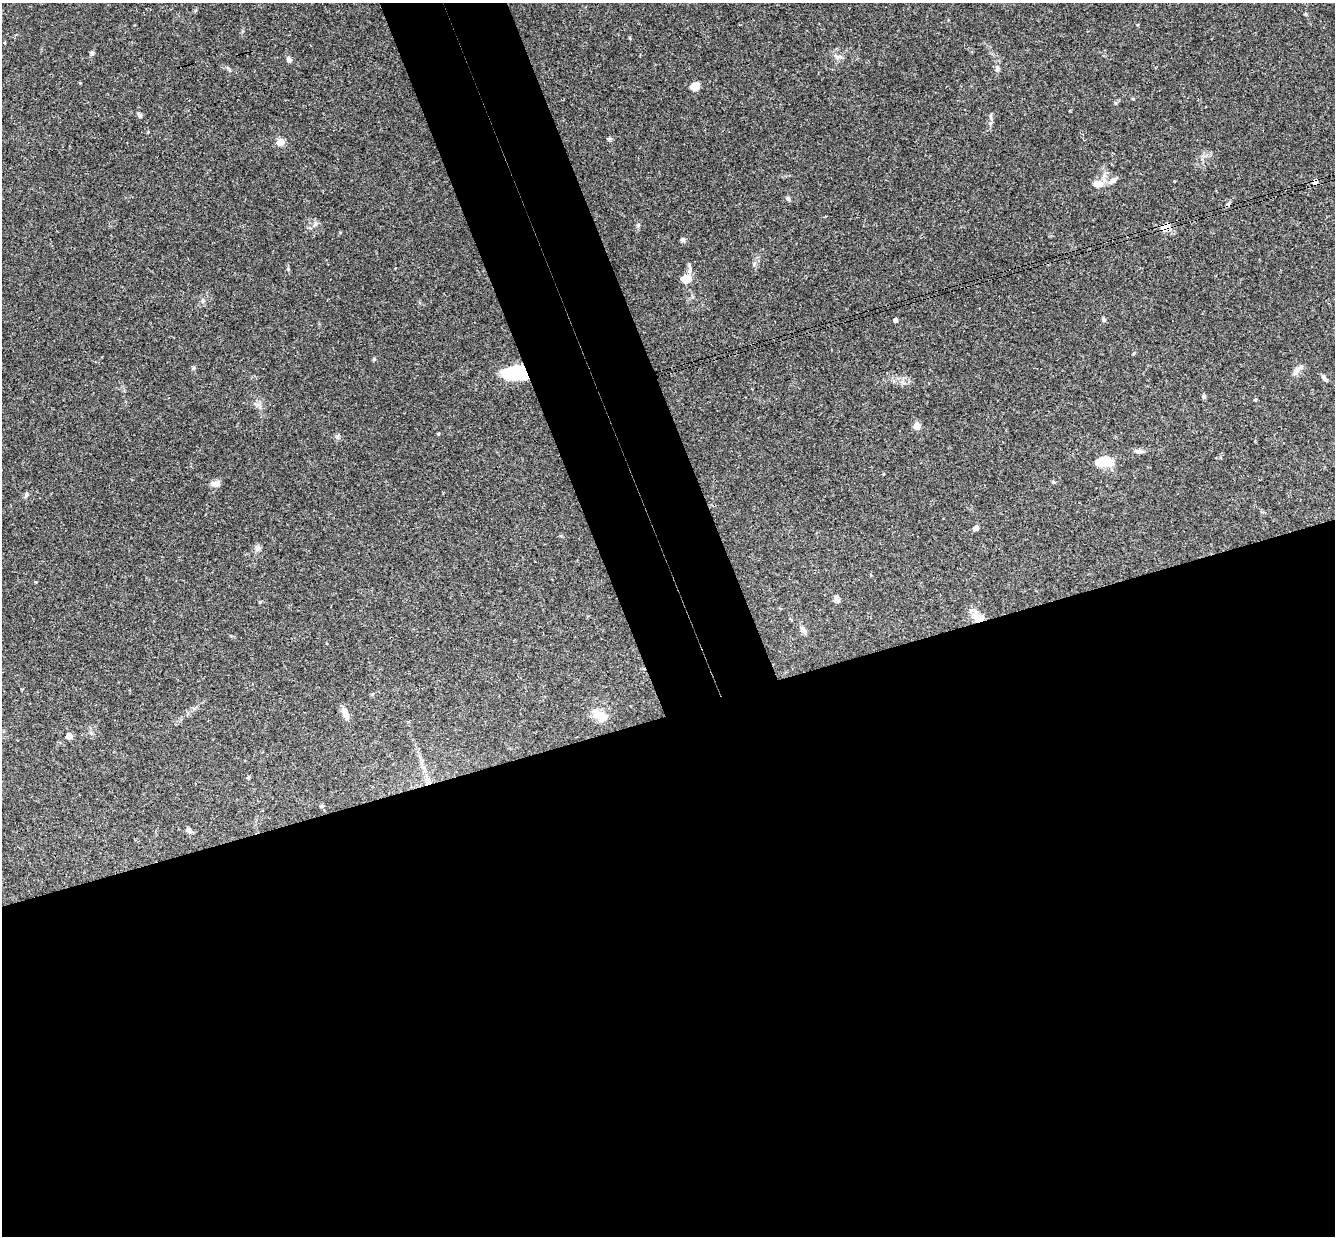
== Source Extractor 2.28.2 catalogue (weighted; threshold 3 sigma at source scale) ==
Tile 15 of 4 x 4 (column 3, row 4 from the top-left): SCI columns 2726-4058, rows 295-1528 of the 5448 x 5402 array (HDU 1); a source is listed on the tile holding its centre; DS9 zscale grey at full resolution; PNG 1337 x 1238 px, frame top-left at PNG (2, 3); no overlay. Shown black and unused: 48% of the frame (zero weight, under 3 of 4 exposures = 6% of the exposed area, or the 3 px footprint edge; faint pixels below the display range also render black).
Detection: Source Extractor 2.28.2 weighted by HDU 2 'WHT'; one run over the whole footprint, this tile lists its part. Background 0.0769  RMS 0.0033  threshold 0.0149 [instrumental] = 3 sigma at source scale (4.5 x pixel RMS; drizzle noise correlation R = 1.50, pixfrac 1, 0.05/0.05 arcsec/px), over >= 5 px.
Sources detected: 53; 1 inside a brighter object's white glare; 1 cosmic-ray / hot-pixel residue — not listed; the other 51 listed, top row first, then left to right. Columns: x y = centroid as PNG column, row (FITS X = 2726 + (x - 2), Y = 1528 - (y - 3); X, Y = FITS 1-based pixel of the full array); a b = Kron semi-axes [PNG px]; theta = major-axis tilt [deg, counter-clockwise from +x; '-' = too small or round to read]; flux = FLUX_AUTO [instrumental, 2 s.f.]
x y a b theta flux
92 53 6 5 - 0.65
839 57 12 5 -1 1.1
289 59 8 6 -67 0.86
997 69 7 6 - 1
80 83 4 3 - 0.22
694 86 11 9 32 2.5
140 115 6 5 - 0.63
991 116 7 4 -72 0.53
990 123 6 5 - 0.67
148 132 4 4 - 0.23
609 139 7 4 11 0.49
280 142 5 5 - 8.1
1112 181 13 6 29 1.7
1315 182 5 4 - 3
1097 184 14 8 5 3
788 198 6 6 - 0.68
638 225 6 4 46 0.45
1164 228 12 10 -42 2.3
682 240 6 5 - 0.64
690 268 16 4 -88 1.1
686 279 9 7 -2 4.5
202 300 7 4 -71 0.56
895 320 4 4 - 1.3
1104 320 6 5 - 0.54
1134 353 6 3 71 0.3
374 359 4 4 - 0.48
194 368 6 4 71 0.42
1297 370 18 6 50 1.8
516 373 23 13 0 20
1324 378 9 4 -52 0.95
1204 396 6 5 - 0.61
917 426 5 5 - 7.7
438 434 3 3 - 0.4
337 436 7 5 45 0.66
1138 451 13 5 -7 1.1
1106 462 19 13 -14 4.9
1053 482 5 4 - 0.4
215 484 13 7 2 1.6
26 495 7 5 71 0.65
976 528 6 5 - 1.1
258 548 10 7 21 1.1
836 599 8 7 - 1.1
260 602 4 4 - 0.3
978 617 16 11 -43 4.8
803 630 11 6 -57 1.5
345 713 16 7 -67 2.4
601 715 23 13 -27 4.8
69 736 5 4 - 5.1
428 782 7 5 -48 0.99
321 806 6 5 - 0.52
188 830 8 6 -46 1
Overlapping masked pixels (flux is a lower limit): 5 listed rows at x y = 1315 182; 1164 228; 516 373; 978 617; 428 782
Unlisted compact peaks at least as high as the median listed source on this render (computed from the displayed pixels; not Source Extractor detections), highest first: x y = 288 269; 258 404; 1115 103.